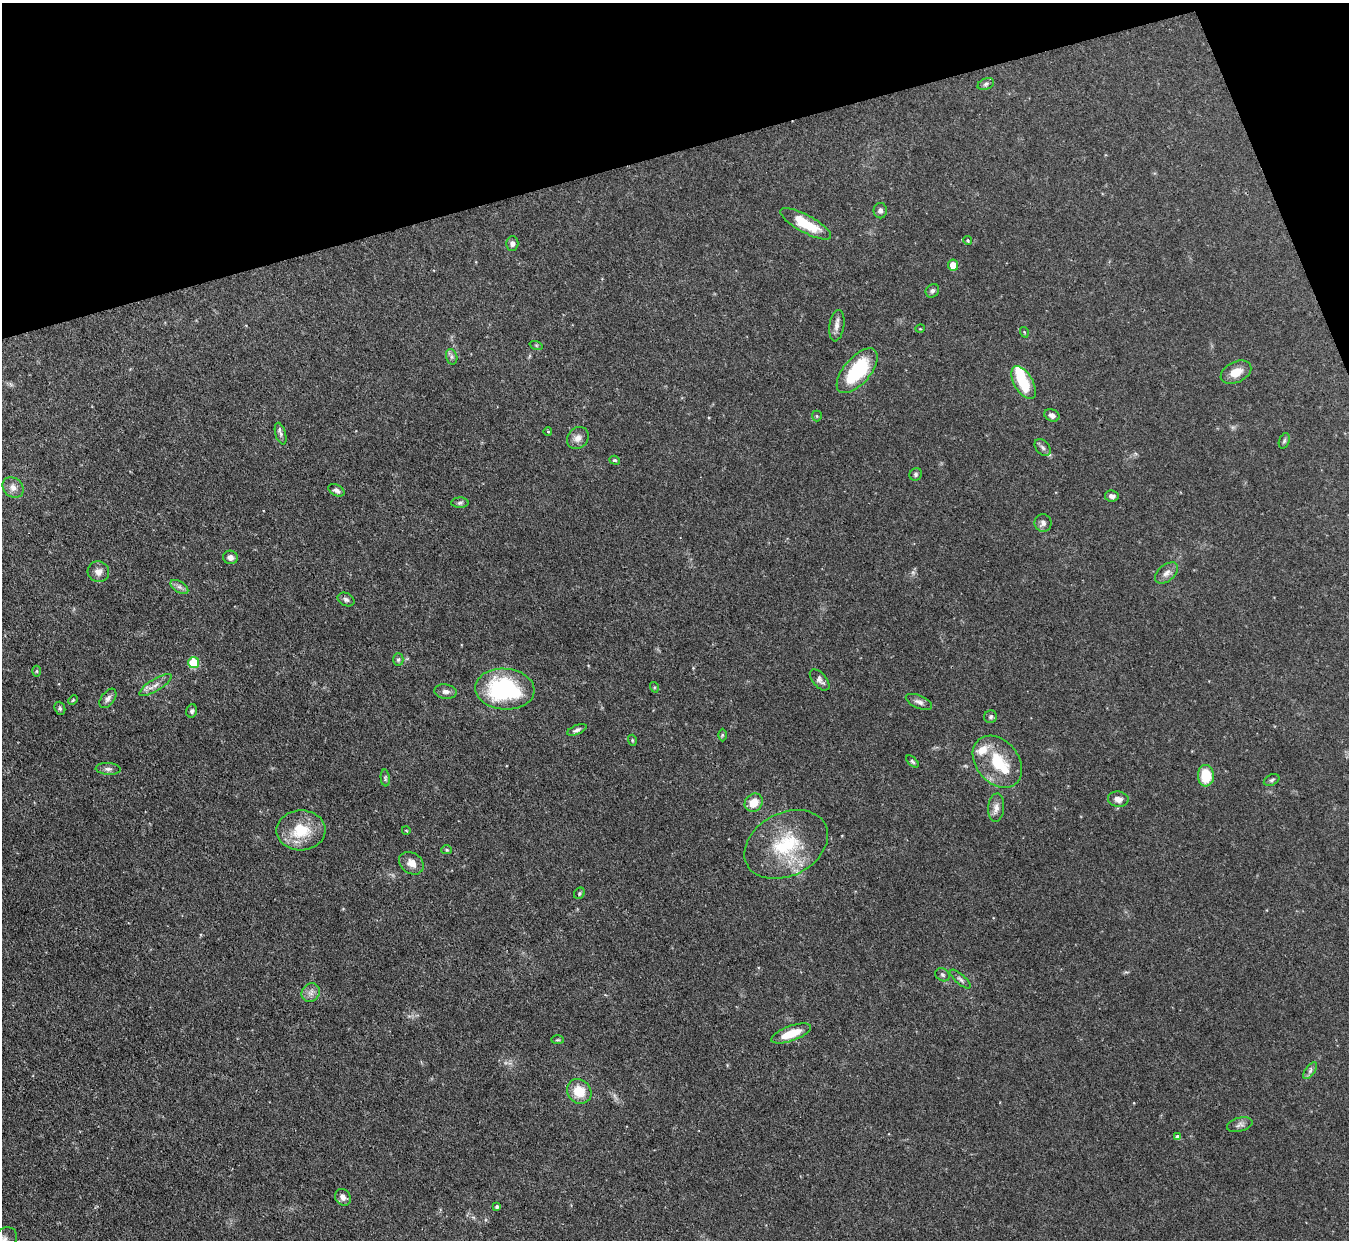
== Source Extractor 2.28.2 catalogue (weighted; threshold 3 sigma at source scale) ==
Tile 3 of 4 x 4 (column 3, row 1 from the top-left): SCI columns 2697-4043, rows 3863-5100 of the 5393 x 5373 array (HDU 1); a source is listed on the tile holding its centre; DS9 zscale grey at full resolution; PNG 1351 x 1242 px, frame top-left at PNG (2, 3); each listed source drawn as its Kron ellipse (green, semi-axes under 4 px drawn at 4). Shown black and unused: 14% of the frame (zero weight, under 3 of 4 exposures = <1% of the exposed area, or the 3 px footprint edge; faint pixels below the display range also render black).
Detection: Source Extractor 2.28.2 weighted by HDU 2 'WHT'; one run over the whole footprint, this tile lists its part. Background 0.0909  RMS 0.0046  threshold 0.0206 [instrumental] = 3 sigma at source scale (4.5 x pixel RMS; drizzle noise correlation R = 1.50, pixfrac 1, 0.05/0.05 arcsec/px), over >= 5 px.
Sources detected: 82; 1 inside a brighter object's white glare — neither listed nor drawn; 3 inside a brighter listed object's ellipse — not listed separately; the other 78 listed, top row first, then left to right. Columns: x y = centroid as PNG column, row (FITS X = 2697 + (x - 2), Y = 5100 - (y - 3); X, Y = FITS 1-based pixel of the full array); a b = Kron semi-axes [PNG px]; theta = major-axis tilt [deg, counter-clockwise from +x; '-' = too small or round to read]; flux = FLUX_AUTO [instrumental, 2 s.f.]
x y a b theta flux
986 84 8 5 21 1.1
880 211 8 7 - 1.3
806 224 28 8 -28 16
968 240 4 4 - 0.59
512 243 7 6 - 1.8
953 265 5 5 - 6.1
932 291 7 6 - 1.2
837 326 16 7 81 2.6
920 329 5 3 - 0.43
1024 332 5 3 - 0.41
536 345 7 4 -18 0.67
452 357 8 5 -73 1.1
857 371 27 13 49 31
1236 372 16 10 26 5.7
1024 383 18 9 -60 15
1052 415 8 6 -23 1.8
817 416 5 5 - 0.57
548 432 4 3 - 0.38
281 434 11 5 -74 1.3
578 438 12 10 50 2.8
1284 441 8 5 71 0.87
1043 448 10 6 -50 1.4
615 460 5 4 - 0.59
916 474 6 6 - 0.84
13 487 11 9 -42 3
336 490 9 5 -29 1.4
1112 496 7 5 -10 1.6
460 503 8 5 1 1
1043 523 9 8 - 1.8
230 557 7 6 - 2
98 572 11 10 - 3
1167 573 13 8 40 2.7
179 587 10 5 -33 1.6
346 600 9 6 -24 1.3
398 659 6 5 - 0.84
194 663 5 5 - 20
36 671 5 3 - 0.43
820 680 12 7 -49 1.9
155 685 18 6 31 2.9
654 687 5 3 - 0.47
505 689 30 20 -4 54
446 692 11 7 -6 2
108 698 11 6 53 1.7
73 700 5 3 - 0.52
919 702 14 6 -23 1.9
60 708 7 5 -69 0.76
192 711 7 5 75 1.1
991 717 6 6 - 0.98
577 730 10 4 23 1.2
722 735 6 4 89 0.55
632 740 5 3 - 0.47
912 762 8 4 -42 0.76
997 762 29 21 -50 18
108 769 12 6 -4 1.7
1206 776 11 8 -86 13
385 778 8 4 -83 0.8
1272 780 8 5 27 0.99
1118 799 10 7 -7 2.6
754 803 9 8 - 5.9
996 808 14 8 85 2.7
301 830 24 20 2 16
406 830 4 3 - 0.36
786 844 44 31 27 30
447 850 5 4 - 0.63
411 863 13 10 -36 3.9
579 893 6 5 - 0.7
943 975 7 6 - 1.1
960 979 13 5 -42 1.4
311 993 10 8 49 2.4
791 1033 21 7 20 9.5
557 1040 6 3 0 0.53
1310 1071 10 5 55 1.3
579 1091 13 11 -47 9
1240 1125 13 7 16 1.8
1178 1137 4 4 - 2
343 1197 9 7 -53 2.3
497 1207 4 3 - 0.92
5 1239 13 10 45 3.3
Isophote crosses this tile's border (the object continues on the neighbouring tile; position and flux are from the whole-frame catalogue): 1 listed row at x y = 5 1239